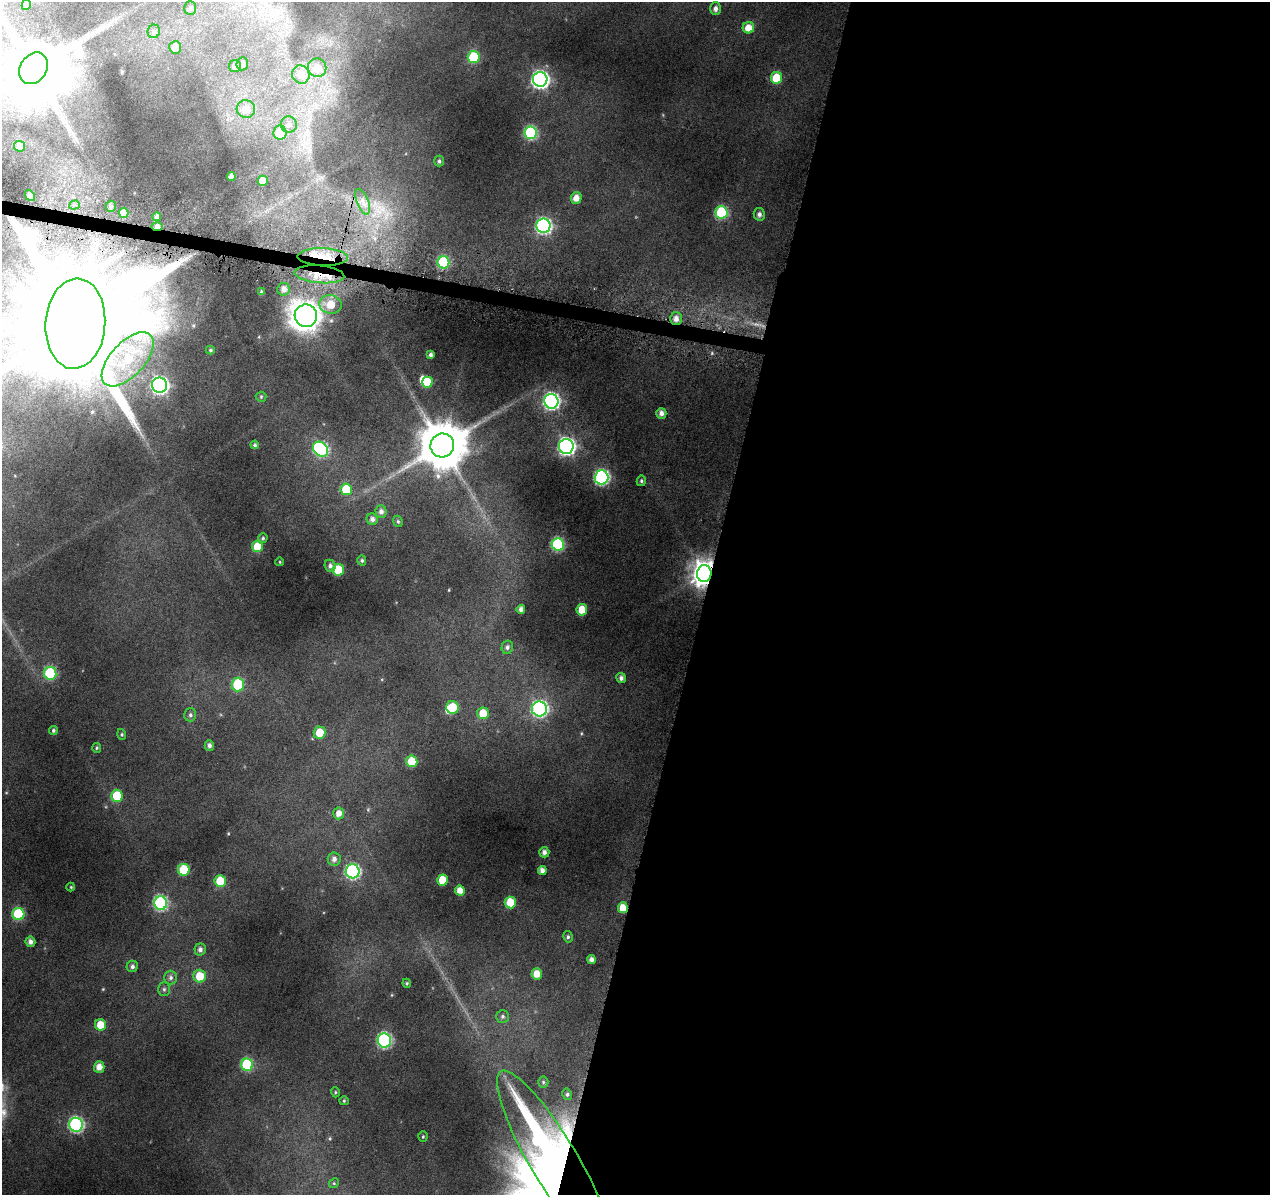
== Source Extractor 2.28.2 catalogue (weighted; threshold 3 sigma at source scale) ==
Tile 12 of 4 x 4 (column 4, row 3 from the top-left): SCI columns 3804-5071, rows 1424-2616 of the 5091 x 5324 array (HDU 1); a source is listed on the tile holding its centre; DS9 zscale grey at full resolution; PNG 1272 x 1197 px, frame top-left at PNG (2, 2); each listed source drawn as its Kron ellipse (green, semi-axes under 4 px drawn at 4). Shown black and unused: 45% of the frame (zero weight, under 4 of 8 exposures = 2% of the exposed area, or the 3 px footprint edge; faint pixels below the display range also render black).
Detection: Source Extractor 2.28.2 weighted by HDU 2 'WHT'; one run over the whole footprint, this tile lists its part. Background 0.093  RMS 0.0096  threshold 0.0392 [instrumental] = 3 sigma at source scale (4.09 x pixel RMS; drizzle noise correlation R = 1.36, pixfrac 0.8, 0.0396/0.0396 arcsec/px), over >= 5 px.
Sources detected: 129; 6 inside a brighter object's white glare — neither listed nor drawn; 1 inside a brighter listed object's ellipse — not listed separately; the other 122 listed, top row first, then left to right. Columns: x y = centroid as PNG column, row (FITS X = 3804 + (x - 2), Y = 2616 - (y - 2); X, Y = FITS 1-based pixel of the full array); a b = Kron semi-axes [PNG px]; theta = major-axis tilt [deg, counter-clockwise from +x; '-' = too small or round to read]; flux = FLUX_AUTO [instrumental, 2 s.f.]
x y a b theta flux
26 5 5 4 - 1.7
190 8 7 6 - 2.2
715 9 6 5 - 3.6
748 28 6 5 - 11
154 31 7 6 - 2.1
175 47 6 6 - 6.3
474 57 6 6 - 55
242 64 6 6 - 4
235 66 6 6 - 3.5
34 68 17 13 56 7600
317 68 9 9 - 9.7
301 75 9 8 - 10
776 78 6 5 - 28
540 79 7 7 - 290
246 109 9 9 - 9.9
289 124 8 8 - 3.8
280 133 7 6 - 20
530 133 6 6 - 99
19 146 5 5 - 4.1
439 161 5 5 - 1.7
231 176 4 4 - 5.1
263 181 5 5 - 10
30 196 6 4 -52 5.2
576 198 6 5 - 7.7
363 202 13 6 -69 6
74 205 5 4 - 1.7
111 206 5 5 - 2.2
721 212 6 6 - 78
124 213 5 4 - 9.3
759 214 6 5 - 3.2
157 217 4 4 - 3.4
157 226 5 3 - 4.3
543 226 7 7 - 180
323 257 25 8 -2 24
443 262 6 6 - 75
319 274 25 8 -5 21
284 289 6 6 - 5
261 292 3 3 - 1.2
330 304 11 9 -8 15
306 316 11 11 - 930
676 319 6 6 - 5.9
75 324 45 30 86 41000
210 350 4 4 - 1.2
431 355 4 3 - 2.2
128 359 33 17 47 56
427 382 5 5 - 19
159 385 8 7 - 290
261 397 5 5 - 1.2
551 401 7 7 - 230
661 413 5 5 - 4.6
255 445 4 4 - 1.4
442 445 12 12 - 4400
566 446 7 7 - 290
321 449 8 6 -41 130
601 477 7 7 - 170
641 481 5 4 - 1.4
346 489 6 6 - 25
381 512 6 5 - 3.7
372 519 6 5 - 3.4
398 521 6 4 -68 1.3
263 538 4 4 - 1.2
558 544 6 6 - 80
257 547 5 5 - 20
362 560 5 4 - 1.3
280 562 4 3 - 0.65
330 566 6 5 - 2.7
338 570 6 5 - 25
704 574 8 7 - 980
521 609 4 4 - 3.4
582 610 5 5 - 15
507 647 7 5 77 2.4
50 673 6 6 - 65
621 678 5 4 - 2.8
238 684 7 6 - 38
452 707 6 6 - 21
539 709 7 7 - 190
483 713 6 6 - 16
190 715 6 6 - 2.1
53 730 4 4 - 1.5
320 733 6 6 - 15
122 734 5 4 - 1.2
209 745 5 4 - 2.6
97 748 5 4 - 1.1
412 761 6 5 - 24
117 796 6 5 - 27
339 813 6 5 - 6.6
544 852 5 5 - 3.4
334 859 6 6 - 3.6
184 870 6 6 - 45
542 870 4 4 - 4.6
353 871 7 6 - 150
442 880 5 5 - 18
220 881 6 5 - 22
71 887 4 4 - 0.78
460 891 5 5 - 8.3
510 902 6 5 - 17
161 903 7 6 - 120
623 908 5 5 - 13
18 914 6 6 - 52
568 937 6 4 -78 1.6
30 942 5 5 - 4
200 949 6 5 - 3.1
591 960 4 4 - 3.7
132 966 6 5 - 2.4
537 974 5 5 - 9.4
200 976 6 6 - 17
171 978 7 6 - 2.7
407 983 4 4 - 1
164 989 7 5 -90 1.9
503 1016 6 6 - 2
100 1025 5 5 - 15
384 1040 7 6 - 140
247 1065 6 6 - 62
99 1067 6 5 - 6.9
543 1082 5 5 - 1.4
335 1092 5 3 - 0.83
567 1094 6 4 -78 1.5
344 1101 5 4 - 1.1
76 1125 7 7 - 160
423 1137 5 4 - 1
554 1161 105 23 -59 410
334 1183 5 4 - 1.2
Overlapping masked pixels (flux is a lower limit): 7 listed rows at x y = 157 226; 323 257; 319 274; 75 324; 704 574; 623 908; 554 1161
Isophote crosses this tile's border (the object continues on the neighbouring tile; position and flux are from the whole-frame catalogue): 2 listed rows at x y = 34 68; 75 324